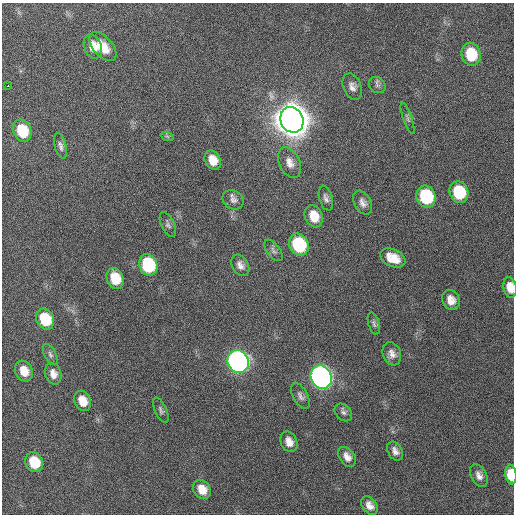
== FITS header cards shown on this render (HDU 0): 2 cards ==
NAXIS1  =                  512 / Axis length
NAXIS2  =                  512 / Axis length

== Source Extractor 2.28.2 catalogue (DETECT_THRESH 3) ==
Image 512 x 512 px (HDU 0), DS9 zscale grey, 1 PNG px = 1 image px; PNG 516 x 516 px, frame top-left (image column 1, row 512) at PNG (2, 3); each listed source drawn as its Kron ellipse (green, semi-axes under 4 px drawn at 4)
Background 132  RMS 12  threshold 35.3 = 3 sigma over >= 5 px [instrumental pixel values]
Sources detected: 48; all 48 listed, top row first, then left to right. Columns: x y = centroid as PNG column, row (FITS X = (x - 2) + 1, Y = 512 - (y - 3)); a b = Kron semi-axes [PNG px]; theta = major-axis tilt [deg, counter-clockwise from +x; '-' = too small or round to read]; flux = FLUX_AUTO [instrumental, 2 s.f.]
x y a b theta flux
93 46 12 8 -69 1.0e+04
103 46 17 9 -48 1.4e+04
471 54 12 9 -74 2.9e+04
377 85 9 7 -40 2.8e+03
8 86 3 2 - 2.2e+03
352 87 14 9 -67 5.1e+03
408 118 16 4 -70 2.2e+03
292 120 13 11 -66 3.2e+06
22 131 11 9 -67 2.9e+04
167 136 7 4 -19 1.3e+03
60 146 13 6 -75 3.1e+03
213 160 10 7 -63 1.0e+04
290 163 16 10 -65 7.6e+03
459 192 11 9 -69 4.0e+04
426 197 11 9 -67 5.7e+04
326 198 13 6 -75 3.3e+03
233 200 11 9 -33 4.0e+03
363 203 13 8 -61 4.6e+03
314 216 11 8 -69 1.4e+04
168 224 13 6 -66 2.7e+03
299 245 11 9 -65 6.4e+04
273 250 12 6 -52 2.9e+03
393 258 13 8 -26 1.2e+04
148 265 11 9 -67 6.2e+04
240 265 11 8 -59 4.4e+03
115 278 11 8 -68 1.9e+04
510 287 10 6 -78 9.9e+03
451 300 10 8 -64 7.9e+03
45 319 11 8 -63 3.3e+04
374 324 11 5 -73 2.3e+03
50 354 11 6 -62 2.4e+03
392 354 12 9 -71 5.3e+03
238 362 12 10 -62 4.8e+05
24 371 11 8 -63 1.1e+04
53 374 11 8 -73 6.1e+03
321 377 12 10 -64 5.5e+05
300 396 14 7 -62 3.5e+03
83 401 10 8 -64 1.2e+04
161 410 13 5 -65 2.4e+03
343 412 10 7 -45 2.8e+03
289 442 11 8 -65 6.7e+03
395 451 10 7 -61 4.2e+03
347 457 11 7 -55 5.7e+03
34 462 10 8 -63 2.5e+04
511 474 10 5 -83 2.2e+04
479 476 12 7 -63 4.6e+03
202 489 10 8 -55 1.1e+04
369 505 10 7 -53 5.6e+03
At the frame edge (FLAGS 8, measured only in part): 2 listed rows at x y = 510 287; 511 474